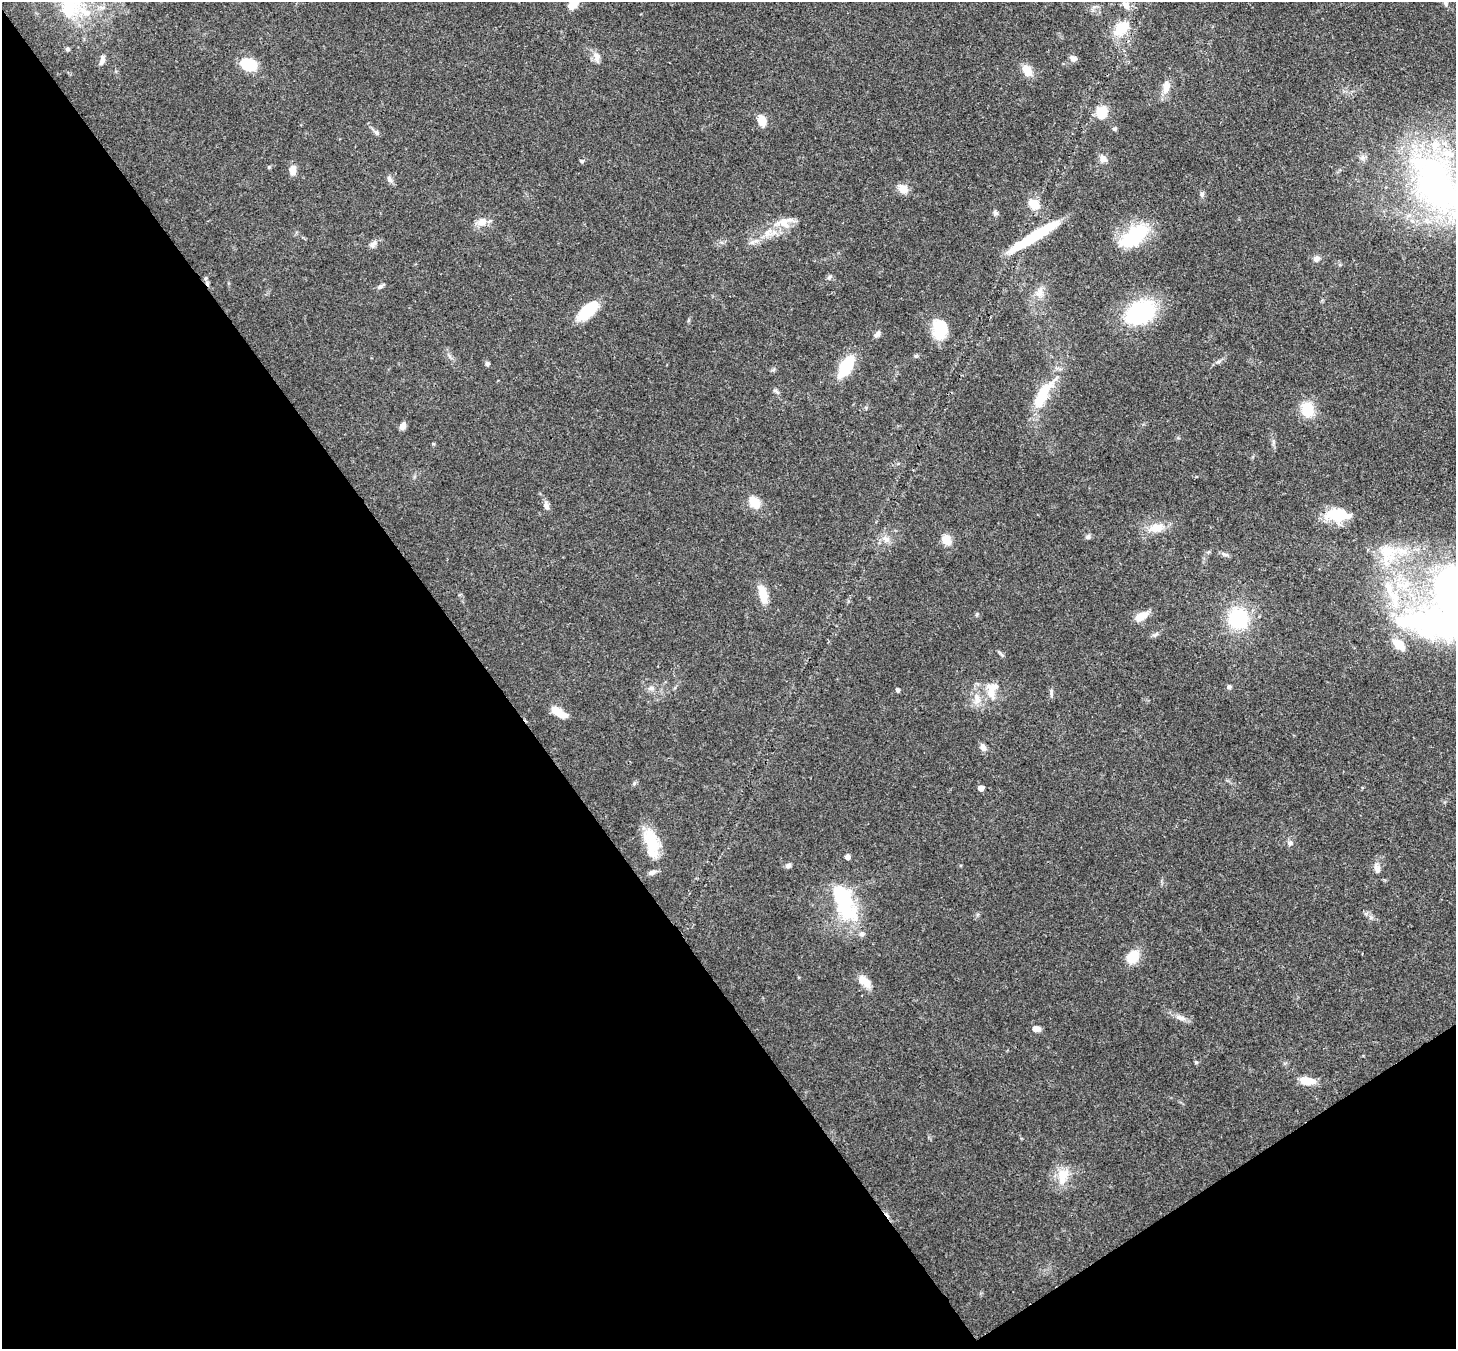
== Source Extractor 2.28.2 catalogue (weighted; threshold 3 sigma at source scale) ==
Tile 14 of 4 x 4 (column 2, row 4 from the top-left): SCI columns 1533-2986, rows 209-1555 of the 5971 x 5944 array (HDU 1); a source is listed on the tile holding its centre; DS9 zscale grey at full resolution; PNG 1458 x 1351 px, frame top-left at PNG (2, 2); no overlay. Shown black and unused: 38% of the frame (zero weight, under 3 of 4 exposures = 7% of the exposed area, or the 3 px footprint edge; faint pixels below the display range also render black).
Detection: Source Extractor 2.28.2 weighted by HDU 2 'WHT'; one run over the whole footprint, this tile lists its part. Background 0.179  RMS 0.0049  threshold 0.022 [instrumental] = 3 sigma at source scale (4.5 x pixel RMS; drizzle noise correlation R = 1.50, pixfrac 1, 0.05/0.05 arcsec/px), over >= 5 px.
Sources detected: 91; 2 inside a brighter object's white glare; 1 cosmic-ray / hot-pixel residue — not listed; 2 inside a brighter listed object's ellipse — not listed separately; the other 86 listed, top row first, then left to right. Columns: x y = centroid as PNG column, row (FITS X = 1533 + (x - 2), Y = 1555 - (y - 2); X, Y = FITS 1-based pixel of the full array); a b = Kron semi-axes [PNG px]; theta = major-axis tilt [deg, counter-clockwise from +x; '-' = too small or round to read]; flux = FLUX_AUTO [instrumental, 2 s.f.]
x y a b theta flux
1446 3 8 6 -76 1.5
573 4 13 7 60 9.1
1126 5 14 8 -52 3.1
1121 28 21 13 41 13
67 49 5 4 - 1.2
597 57 13 9 -84 3.1
1073 58 8 7 - 2.2
102 60 12 6 74 2.1
249 64 11 8 -17 27
1027 70 14 9 -55 6.4
1166 87 19 9 76 5.1
1102 112 10 10 - 12
762 121 11 8 -72 6.9
1115 129 6 5 - 0.81
376 132 8 6 -46 1.3
1103 159 10 8 -49 2.8
582 161 6 4 -14 0.85
269 167 5 4 - 0.56
293 170 11 7 88 3.9
389 179 11 6 -62 1.9
1438 184 96 52 -60 150
903 189 13 10 -38 4.7
1202 194 7 6 - 1.2
1034 204 12 9 -43 8.5
995 213 9 5 -49 1.1
482 222 8 8 - 5.4
784 223 22 15 -15 7.8
768 233 13 9 42 4.7
1135 235 30 14 38 35
1035 236 54 8 32 33
752 242 7 4 -19 1.2
373 244 12 7 39 2.2
1316 259 8 7 - 2.3
829 277 7 5 46 1
381 286 11 4 33 1.2
1039 293 17 8 68 4.1
588 310 25 12 41 17
1140 313 18 13 28 71
940 329 21 14 85 16
877 334 9 6 54 1.8
1218 362 8 3 19 1.1
487 363 6 5 - 1.1
846 366 16 8 58 30
1043 390 49 14 55 17
776 391 10 4 -34 1.2
1307 410 20 16 -75 11
403 426 8 6 66 2.7
755 502 8 7 - 13
546 506 10 7 -76 2.3
1338 514 32 14 -3 16
1156 528 22 12 9 7.9
1088 537 8 5 48 1.1
886 539 11 8 -42 3.1
946 540 14 11 -60 5.3
1388 551 28 20 -8 19
1225 554 11 4 -9 1.3
763 595 24 10 -77 7.5
1394 599 31 13 -80 20
1141 616 12 7 29 8.6
1238 618 14 14 - 41
1155 635 10 4 22 1.2
1398 644 17 8 -41 8.3
1002 655 7 4 -45 0.91
1229 687 6 5 - 1.1
651 688 9 6 -9 1.8
897 690 4 4 - 1.4
992 690 27 16 77 9.6
1051 692 12 4 -85 1.3
558 712 17 7 -32 8.5
983 747 10 6 -65 2.2
981 788 4 4 - 4.5
651 840 34 16 -69 17
1290 843 7 7 - 1.7
847 857 5 5 - 2.5
788 866 8 5 25 1.3
1377 869 12 8 -76 2.6
652 872 12 6 20 2
842 898 40 20 -69 39
861 934 8 6 -2 1.4
1133 957 13 10 47 12
865 981 18 10 -46 5.8
1180 1017 14 7 -22 3.1
1036 1028 8 6 -11 3.5
1196 1062 5 4 - 0.62
1307 1081 20 10 -6 6.1
1063 1176 25 15 81 9.7
Isophote crosses this tile's border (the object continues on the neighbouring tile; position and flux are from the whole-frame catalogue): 3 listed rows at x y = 1446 3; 573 4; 1438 184
Unlisted compact peaks at least as high as the median listed source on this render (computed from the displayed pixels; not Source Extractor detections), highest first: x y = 916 356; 634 783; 977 614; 433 444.